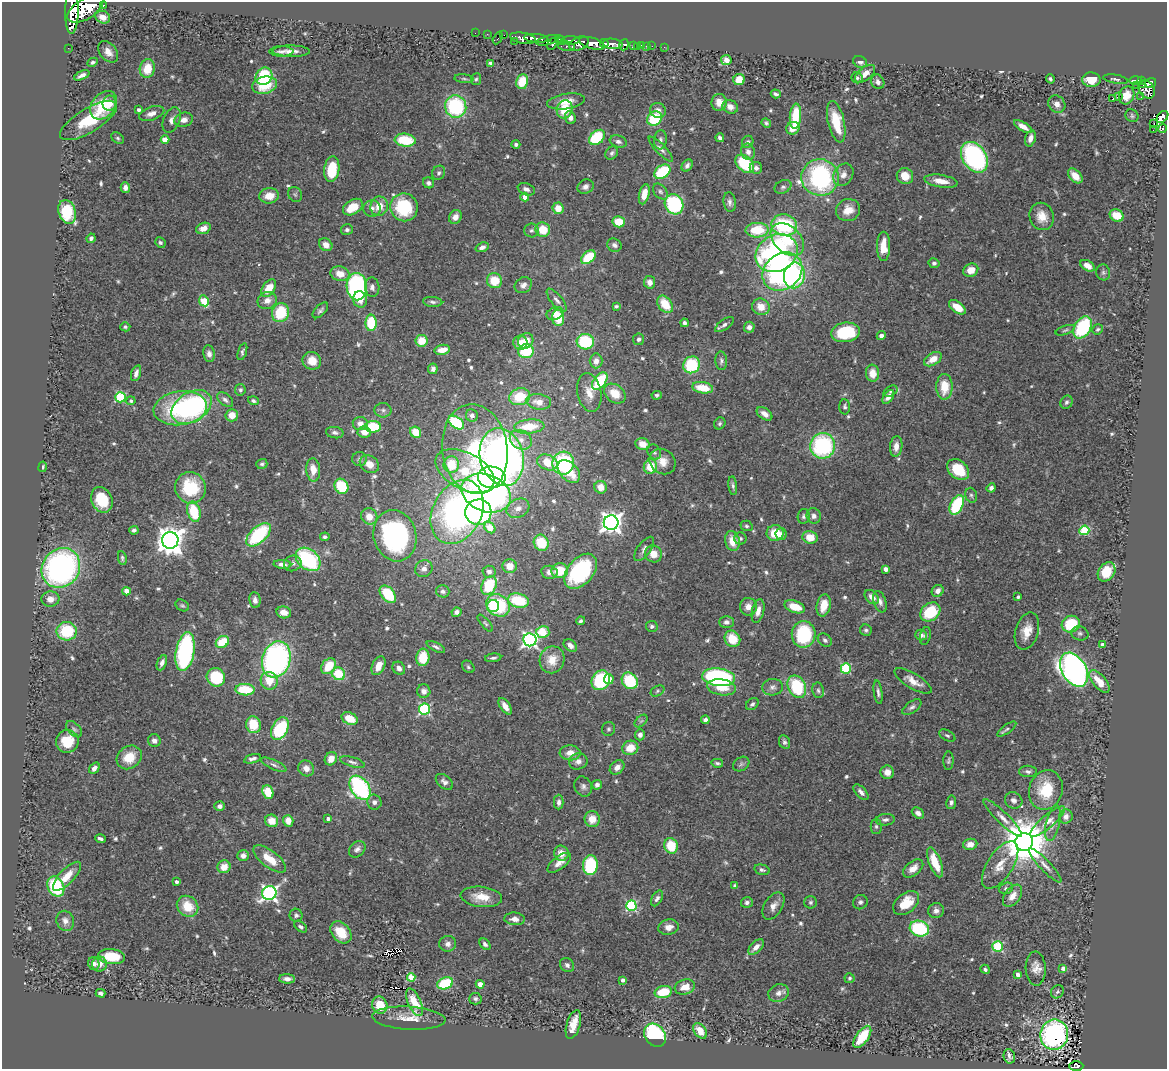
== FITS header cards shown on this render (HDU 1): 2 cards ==
NAXIS1  =                 1165
NAXIS2  =                 1067

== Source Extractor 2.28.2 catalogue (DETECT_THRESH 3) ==
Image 1165 x 1067 px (HDU 1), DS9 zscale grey, 1 PNG px = 1 image px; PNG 1169 x 1071 px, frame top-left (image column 1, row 1067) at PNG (2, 2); each listed source drawn as its Kron ellipse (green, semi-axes under 4 px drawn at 4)
Background 0.501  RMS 0.03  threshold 0.0905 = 3 sigma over >= 5 px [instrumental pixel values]
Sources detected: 628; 2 with non-positive FLUX_AUTO (blend fragments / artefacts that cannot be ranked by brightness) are neither listed nor drawn; of the other 626, the 500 brightest by FLUX_AUTO listed and drawn (126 fainter detections omitted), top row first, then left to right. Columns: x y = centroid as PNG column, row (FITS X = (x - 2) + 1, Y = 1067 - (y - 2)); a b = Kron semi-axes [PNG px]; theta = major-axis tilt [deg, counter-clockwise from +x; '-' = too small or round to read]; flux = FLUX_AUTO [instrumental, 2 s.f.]
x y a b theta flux
103 5 3 2 - 56
85 9 20 10 33 3500
72 11 22 6 89 2400
103 17 7 6 - 18
475 33 2 2 - 6.5
487 34 2 2 - 7.6
504 35 2 2 - 7
498 38 7 3 63 41
523 38 13 5 -9 1100
536 38 12 3 -4 860
548 40 12 4 15 220
560 40 6 4 -36 380
571 40 9 4 0 290
515 41 2 2 - 5.5
592 43 13 5 -16 2100
604 43 4 3 - 330
552 44 7 4 60 300
579 44 10 6 24 680
613 44 10 5 -6 1000
624 45 5 4 - 190
566 46 8 4 -13 200
633 46 3 3 - 100
642 46 4 3 - 29
646 46 3 2 - 8.7
652 46 2 2 - 5.9
637 47 2 2 - 8.3
664 47 2 2 - 6.5
68 48 2 2 - 8.4
282 51 12 5 0 8.2
291 51 18 5 -1 14
108 52 12 8 -52 17
726 60 5 5 - 16
93 62 5 4 - 5.1
860 62 7 5 -24 7.8
490 63 4 4 - 6.7
147 69 9 7 77 40
865 74 12 6 39 19
82 75 8 4 24 8.7
264 76 9 8 - 130
857 78 5 5 - 4.1
464 79 9 4 -5 3.9
476 79 6 5 - 3.8
1050 79 5 3 - 4.3
1116 79 12 4 -10 4.9
739 80 6 5 - 29
1091 80 9 7 -2 29
1136 80 7 3 1 130
1141 81 4 3 - 130
522 82 7 6 - 53
878 82 7 6 - 8.8
1151 83 5 5 - 250
265 85 12 8 14 62
1137 85 2 2 - 6.4
1143 85 4 2 - 77
1147 89 10 7 -59 450
776 94 5 3 - 6.4
1127 95 9 7 65 22
1118 96 2 2 - 4200
1141 97 2 2 - 6.6
1113 99 3 2 - 15
566 101 19 7 8 28
719 102 8 7 - 19
109 103 7 7 - 22
1057 104 9 8 - 12
103 105 16 11 51 70
456 107 11 10 - 190
730 107 8 6 -27 14
565 109 9 7 69 54
139 110 4 3 - 6.5
658 110 8 7 - 11
152 113 13 6 18 15
795 116 12 5 85 75
1132 116 7 6 - 4.1
570 117 7 5 -69 10
1162 117 7 4 48 310
655 119 8 6 37 98
89 120 32 12 31 110
172 120 13 8 67 12
184 120 9 7 15 14
836 122 21 8 -77 56
766 123 5 4 - 4.1
1154 124 3 2 - 13
1023 127 10 4 -32 17
793 128 7 6 - 26
1162 129 4 3 - 25
1153 130 2 2 - 4.9
597 137 9 6 41 100
118 138 7 5 -41 4.2
720 138 4 4 - 6.7
1030 138 8 5 75 16
165 139 4 4 - 34
405 140 10 6 -6 79
660 140 9 6 83 7
618 141 9 6 -17 6.5
748 142 6 5 - 4.9
516 144 4 4 - 5.5
661 149 16 5 -46 9.2
748 152 8 7 - 12
612 153 7 5 52 5.7
974 157 17 12 -55 330
745 164 11 7 -43 93
687 166 7 5 56 7.2
756 168 6 6 - 7.1
332 169 13 7 82 72
662 172 9 6 37 120
439 173 7 6 - 4.9
843 175 12 9 56 14
905 176 8 8 - 31
1075 176 9 5 -45 31
820 177 19 18 - 320
941 181 17 6 -9 26
429 183 6 5 - 6
125 187 5 4 - 9.6
585 187 8 7 - 8.5
783 187 9 6 27 6
526 189 9 6 -22 8.5
660 192 9 6 -50 6
295 194 8 6 -55 4.8
644 194 10 5 76 29
269 196 10 7 8 31
525 197 4 4 - 17
730 202 10 6 -82 7.9
674 204 10 9 - 200
379 206 10 8 73 28
353 207 11 7 31 44
404 207 14 13 - 120
372 208 8 8 - 9.7
558 208 6 5 - 29
848 210 12 11 - 27
67 212 12 8 -71 110
1117 215 7 6 - 47
1042 216 14 12 -69 30
455 217 7 6 - 14
619 222 6 5 - 45
784 225 13 10 -12 160
203 228 7 5 21 16
347 230 6 5 - 4.9
531 230 7 7 - 6.1
543 230 7 7 - 44
757 230 11 7 2 80
91 238 5 4 - 6.5
787 239 19 13 -43 96
160 243 5 5 - 4.7
326 245 7 6 - 15
614 245 7 6 - 7.6
883 246 14 6 90 36
482 247 7 4 19 8.9
777 253 22 18 29 410
588 257 8 5 41 74
934 263 5 5 - 5.3
1087 266 8 5 -29 16
971 270 8 6 24 22
782 272 21 17 39 480
1103 272 8 7 - 5.5
340 274 9 7 -16 27
794 275 13 10 79 160
495 281 8 7 - 49
650 282 6 5 - 12
523 285 9 7 36 11
357 287 13 10 -88 330
372 287 10 7 -86 8.7
269 288 10 6 55 33
360 299 8 7 - 19
557 300 14 5 -51 9.5
204 301 5 4 - 74
267 301 10 8 20 15
433 302 9 5 -6 5.6
665 304 10 6 -53 47
616 306 4 3 - 3.9
761 307 9 8 - 26
957 307 10 5 -36 34
320 310 10 5 46 6.1
280 313 10 8 69 84
555 314 9 6 22 15
558 318 8 6 -86 51
371 323 8 5 -89 95
684 323 4 3 - 5.7
724 325 11 5 34 7.8
125 327 5 4 - 4.1
749 327 5 5 - 10
1083 327 12 8 59 150
1098 329 5 5 - 3.9
1065 330 10 4 19 4.6
846 332 15 9 8 110
881 336 4 4 - 10
639 339 6 5 - 5.6
422 341 6 6 - 42
526 341 8 7 - 23
585 342 8 8 - 120
520 343 7 7 - 26
442 350 8 5 11 23
526 351 8 7 - 100
242 352 9 4 72 4.8
209 354 8 6 -81 9.1
933 359 10 6 31 25
312 361 9 8 - 30
596 361 7 6 - 14
721 361 9 6 -86 6.2
692 365 8 8 - 110
433 369 5 4 - 7.8
136 373 8 4 73 11
873 373 8 6 -85 29
600 381 10 6 53 91
944 387 12 8 90 47
703 388 10 5 -9 50
240 390 6 5 - 4.3
891 391 7 5 30 4
589 393 19 12 -78 30
615 394 12 8 -37 35
657 395 5 4 - 4.1
120 397 5 5 - 150
520 397 10 8 14 65
888 397 8 4 54 15
225 400 9 5 -39 6.6
131 401 5 4 - 4.7
253 401 5 4 - 4.5
539 402 12 8 -8 24
1066 402 7 5 57 5
192 407 22 14 32 340
845 407 7 5 -88 5.2
180 408 27 17 8 160
383 410 8 7 - 6.9
764 414 9 5 -35 13
232 415 6 6 - 25
472 415 6 6 - 8
456 422 9 5 -35 110
720 423 6 5 - 4.1
360 424 7 6 - 13
529 426 15 7 5 61
373 427 8 6 0 77
364 432 7 5 -5 18
416 432 6 5 - 37
335 433 9 5 -9 7.3
521 440 11 9 -30 19
643 444 7 6 - 24
823 446 13 12 - 240
896 446 10 6 83 18
475 449 45 32 -82 230
654 452 8 6 -53 5.3
502 457 29 21 -76 950
359 459 7 7 - 5.6
547 462 10 7 -23 47
662 462 14 12 -39 25
563 463 11 11 - 200
262 464 5 5 - 4.4
369 464 10 8 -35 19
451 465 8 8 - 57
650 466 7 6 - 43
43 467 5 4 - 4.2
958 469 12 9 -39 68
313 470 11 7 -85 24
465 471 32 18 -28 110
569 471 13 8 -46 52
492 477 14 10 -1 260
341 486 8 6 -63 85
733 486 9 4 -83 5
601 487 6 6 - 22
190 488 16 15 - 110
991 488 5 4 - 7.1
486 493 25 18 -22 650
971 495 7 5 -73 4.9
102 500 13 10 -66 66
957 505 10 6 64 120
518 508 12 9 27 15
194 512 10 6 -74 79
457 512 34 24 63 650
478 512 13 12 - 270
369 516 8 8 - 26
804 516 7 6 - 5.3
814 516 8 7 - 8.5
611 523 7 7 - 1400
746 526 6 5 - 3.9
490 528 6 5 - 49
134 530 5 3 - 4.7
1084 530 5 5 - 140
775 533 8 8 - 42
781 534 6 5 - 12
258 535 15 8 42 170
395 536 26 21 -76 360
325 537 4 4 - 4.4
810 537 7 6 - 34
740 538 6 6 - 5.3
170 540 8 8 - 2600
732 541 10 7 -75 32
541 543 8 7 - 61
644 549 14 6 53 9.7
653 554 8 8 - 24
122 558 7 3 -80 4.3
308 559 14 10 -40 200
293 563 9 7 21 9.2
282 564 9 4 -4 11
510 566 7 7 - 27
61 568 21 18 52 610
424 569 9 8 - 11
886 569 4 4 - 18
560 571 8 7 - 46
581 571 20 13 49 210
489 572 6 6 - 8.4
549 572 8 6 -10 12
1106 572 10 8 54 51
489 585 10 7 62 100
126 591 4 4 - 29
443 591 6 6 - 7
938 591 6 5 - 13
388 594 10 6 -48 85
872 597 8 6 -46 15
1018 597 3 3 - 4.1
50 599 9 7 2 19
255 600 8 5 -84 8.6
518 601 11 7 -13 95
880 602 11 6 -70 9.9
182 605 7 5 -31 3.8
498 605 12 10 -37 160
824 605 11 7 79 34
493 606 6 6 - 39
748 607 9 8 - 17
795 607 11 6 -18 37
758 611 12 6 77 15
284 612 7 6 - 22
456 612 5 4 - 8.7
930 612 11 8 39 97
581 621 4 4 - 4.3
726 622 7 6 - 7.5
485 623 10 4 -49 4.2
1071 624 9 8 - 78
652 626 6 5 - 5.8
866 630 6 5 - 4.8
67 631 10 9 - 100
1027 631 19 11 73 31
543 632 6 6 - 51
1080 633 8 7 - 6
804 634 13 12 - 140
921 635 6 5 - 9.2
925 636 9 5 77 5.9
732 639 8 7 - 50
530 640 6 6 - 630
825 640 8 6 -39 5.8
222 642 7 5 31 64
1102 645 4 3 - 14
570 646 7 5 -40 12
436 647 10 4 -26 5.9
185 652 19 9 79 340
423 657 9 6 84 56
493 658 8 3 7 4.7
276 659 18 14 71 570
552 660 14 12 70 37
162 663 8 4 68 8.5
329 666 9 6 49 55
379 666 10 6 65 25
468 667 7 5 -46 3.9
399 668 7 6 - 10
846 668 5 5 - 140
1074 670 18 12 -60 1000
339 674 7 6 - 68
216 677 9 9 - 110
719 677 16 9 -6 280
609 679 5 5 - 18
601 680 10 9 - 130
269 681 9 8 - 38
630 681 9 7 -48 99
913 681 21 7 -31 22
1099 682 13 6 -49 37
722 687 14 8 -8 35
772 687 10 8 5 9.2
797 687 12 8 -65 120
245 690 9 5 -2 81
818 690 8 6 -79 5.4
424 691 7 6 - 11
657 691 7 5 29 3.9
878 692 12 4 -83 6.5
752 704 7 5 42 5.1
505 706 9 5 -56 18
912 707 11 5 35 6.9
425 709 5 5 - 260
350 719 8 6 -24 39
705 720 4 4 - 8.5
641 721 8 4 44 3.9
253 725 8 7 - 59
74 729 10 6 -45 5.9
280 729 12 8 62 140
608 729 7 6 - 4.4
1007 729 11 4 36 4.6
640 735 5 5 - 8.1
947 735 9 5 -30 4.8
67 741 11 11 - 52
154 741 6 6 - 9.4
784 742 7 5 -65 5.1
630 748 8 7 - 32
570 753 10 7 -4 22
129 757 13 11 37 44
252 759 9 4 16 7.1
331 759 7 6 - 21
578 761 9 8 - 11
948 761 9 5 88 4.5
352 762 13 5 -17 6.6
717 763 6 3 -12 4
741 764 9 6 33 5.3
274 765 13 5 -24 7.3
617 767 8 6 42 12
94 768 6 4 49 10
306 768 8 7 - 14
1028 771 9 5 0 6.3
887 772 7 6 - 16
444 782 10 6 -40 8.7
597 785 5 4 - 7.7
583 786 10 8 -62 8.3
360 788 13 9 -56 350
1046 790 20 16 73 71
268 792 7 5 -67 48
861 792 9 5 -47 9.1
1014 800 9 8 - 10
374 802 7 7 - 8.4
559 802 7 5 89 7.3
951 802 7 5 80 6.5
220 806 5 5 - 8.1
918 813 7 5 -36 9.5
1066 817 7 6 - 11
1003 818 26 6 -44 17
328 819 3 3 - 6.8
592 819 8 7 - 28
885 820 9 5 5 7.3
272 821 6 6 - 30
288 821 6 5 - 21
1048 822 22 6 40 19
1053 823 18 6 78 12
876 826 7 5 -90 4.4
100 839 5 3 - 6.8
1024 842 9 9 - 10000
970 844 7 5 10 17
671 846 8 6 -74 59
357 849 9 7 44 8.4
561 853 7 7 - 21
243 856 6 5 - 9.5
270 859 19 8 -37 40
935 862 16 6 -68 43
559 863 14 6 38 16
590 865 10 7 86 140
1000 865 27 13 57 36
1045 865 23 5 -47 14
224 867 6 6 - 27
913 868 11 7 38 17
762 870 8 5 -14 4.7
67 876 19 7 46 29
177 882 3 3 - 7.6
56 886 10 8 -63 120
735 886 4 4 - 5.3
1006 888 7 5 19 4.5
269 893 7 7 - 590
1013 896 12 7 54 19
481 897 21 10 -7 37
657 898 8 5 60 6.8
747 902 6 5 - 5.7
810 902 6 6 - 4.5
860 902 7 7 - 6.3
906 903 15 9 40 45
188 906 11 10 - 46
631 906 5 5 - 220
773 906 15 9 58 15
936 911 8 7 - 9.3
296 915 6 6 - 5.4
515 919 10 6 -4 14
65 921 10 8 -69 13
301 927 7 4 -37 5.6
669 927 10 7 11 16
919 929 10 7 -16 180
341 932 12 9 -50 52
448 944 8 8 - 8.9
485 944 6 4 -46 5.4
997 946 5 5 - 160
756 947 9 5 44 16
111 957 13 7 -7 56
94 964 6 5 - 7.8
99 964 7 7 - 16
567 965 8 6 -44 6.8
1063 968 4 4 - 14
985 969 5 4 - 5
1036 969 17 10 -88 20
1018 975 4 4 - 11
411 977 4 4 - 52
850 978 5 5 - 4.2
287 979 8 4 -2 8.8
623 980 4 3 - 9
445 983 8 5 20 110
480 984 4 4 - 24
685 987 10 7 15 25
663 992 9 6 13 64
1057 992 7 6 - 4.6
101 993 5 3 - 5.6
779 993 10 8 23 12
475 999 6 6 - 4.9
414 1002 15 6 -66 35
380 1005 8 7 - 45
409 1018 36 11 -3 39
573 1025 15 7 74 28
700 1031 8 5 -53 26
655 1035 12 10 -52 190
1054 1035 15 14 - 420
862 1037 13 6 55 51
1009 1056 7 5 -77 7.6
1076 1066 7 5 2 99
At the frame edge (FLAGS 8, measured only in part): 2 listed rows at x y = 72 11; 1076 1066
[126 fainter detections neither listed nor drawn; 2 non-positive-flux detections neither listed nor drawn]